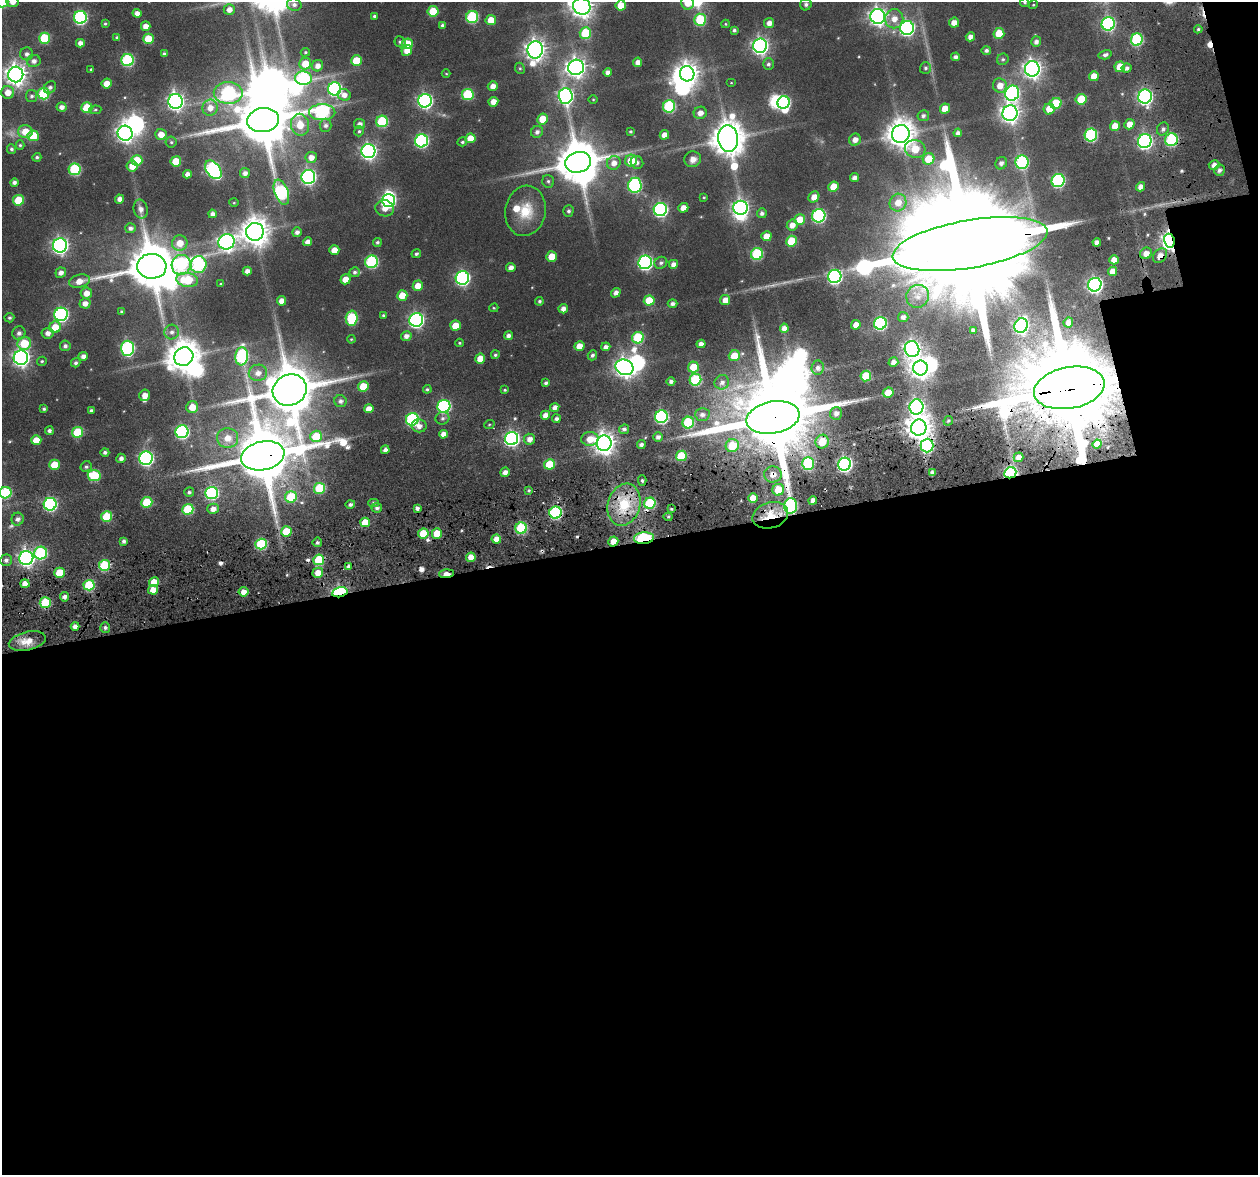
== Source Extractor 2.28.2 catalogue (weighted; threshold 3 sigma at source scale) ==
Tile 16 of 4 x 4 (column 4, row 4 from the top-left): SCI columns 3913-5168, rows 229-1401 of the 5399 x 5357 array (HDU 1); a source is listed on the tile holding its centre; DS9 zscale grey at full resolution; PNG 1260 x 1177 px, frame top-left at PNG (2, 2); each listed source drawn as its Kron ellipse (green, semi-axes under 4 px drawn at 4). Shown black and unused: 56% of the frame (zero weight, under 3 of 6 exposures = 11% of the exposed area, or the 3 px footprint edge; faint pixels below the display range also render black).
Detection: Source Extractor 2.28.2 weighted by HDU 2 'WHT'; one run over the whole footprint, this tile lists its part. Background 0.109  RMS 0.014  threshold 0.0575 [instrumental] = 3 sigma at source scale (4.09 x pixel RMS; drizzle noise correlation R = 1.36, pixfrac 0.8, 0.05/0.05 arcsec/px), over >= 5 px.
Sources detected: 437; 1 too faint to see at this stretch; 17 inside a brighter object's white glare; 9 cosmic-ray / hot-pixel residue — neither listed nor drawn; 3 inside a brighter listed object's ellipse — not listed separately; the other 407 listed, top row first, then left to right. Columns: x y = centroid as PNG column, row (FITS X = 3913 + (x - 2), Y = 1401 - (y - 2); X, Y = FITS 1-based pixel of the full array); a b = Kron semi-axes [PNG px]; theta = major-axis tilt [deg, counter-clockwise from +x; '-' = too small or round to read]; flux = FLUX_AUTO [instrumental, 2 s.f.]
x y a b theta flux
2 2 6 6 - 54
12 2 6 5 - 6.9
1025 2 4 4 - 1.8
687 3 7 6 - 17
294 4 7 6 - 4.6
806 4 6 5 - 3.3
621 5 5 5 - 19
1033 5 4 3 - 1.1
582 6 9 8 - 1000
229 9 5 5 - 7.9
433 11 5 5 - 42
137 13 4 4 - 7.4
374 16 4 4 - 2.6
878 16 7 7 - 580
80 17 6 6 - 200
472 17 6 6 - 110
894 19 9 9 - 12
491 20 5 5 - 16
700 20 6 6 - 72
769 23 5 5 - 7.5
954 23 5 5 - 9.3
105 24 4 3 - 1.6
726 24 4 4 - 1.3
1108 24 7 6 - 210
442 25 4 4 - 3
146 26 5 5 - 9.9
907 28 7 6 - 310
1198 29 4 4 - 1.8
734 30 4 3 - 2.6
585 33 6 5 - 52
999 33 5 5 - 30
117 37 4 3 - 2.3
970 37 5 4 - 6.3
44 38 5 5 - 59
148 39 5 5 - 35
1137 39 6 5 - 120
400 42 5 5 - 2.6
1036 42 5 5 - 4.5
80 43 4 4 - 6.6
407 44 5 5 - 37
760 46 7 7 - 440
535 50 9 7 81 800
986 50 5 4 - 3.5
407 51 5 5 - 11
305 52 5 4 - 1.5
27 54 6 6 - 4.5
164 54 4 3 - 2.8
1105 55 6 4 15 3.5
956 57 4 4 - 4.3
1003 59 6 5 - 2.3
127 60 6 6 - 140
34 61 7 6 - 5.6
356 61 5 5 - 32
638 62 5 4 - 7.3
305 64 6 5 - 21
768 64 6 5 - 3
317 66 6 5 - 7.3
576 67 8 7 - 690
1120 67 5 5 - 24
520 68 6 4 -67 1.7
925 68 6 5 - 2.9
1127 68 5 4 - 3.9
91 69 3 3 - 1.7
1032 69 7 7 - 630
608 72 4 4 - 5.6
16 74 8 7 - 880
446 74 4 4 - 1.1
687 74 8 7 - 960
1094 76 5 5 - 16
303 78 8 7 - 140
731 83 5 3 - 0.91
107 84 5 5 - 14
493 86 5 5 - 8.2
1000 86 7 6 - 12
50 87 7 5 42 3.2
335 89 6 6 - 230
8 92 6 6 - 12
228 93 14 11 0 170
1012 93 7 7 - 250
43 94 6 6 - 80
468 94 6 5 - 73
344 95 6 5 - 7.3
32 96 6 5 - 3.1
566 96 7 7 - 370
1145 97 7 6 - 340
593 99 4 3 - 0.96
1081 99 5 5 - 37
175 101 7 7 - 470
425 101 7 7 - 300
493 102 5 4 - 10
784 102 6 6 - 140
1056 103 6 5 - 43
669 106 6 6 - 110
62 107 5 4 - 6
87 108 5 5 - 43
210 108 8 7 - 11
945 109 5 5 - 17
1049 109 5 5 - 18
95 110 6 4 5 1.5
322 112 13 8 0 170
700 113 6 6 - 8.3
1010 113 8 7 - 650
923 116 6 5 - 3.5
542 119 5 5 - 22
263 120 16 12 8 8300
382 121 6 6 - 82
359 124 5 5 - 5
1129 124 5 5 - 11
300 125 11 9 -79 19
325 125 6 6 - 3.8
1115 126 5 5 - 15
1163 129 7 5 55 3.9
25 131 7 6 - 19
359 131 5 4 - 2.2
630 131 3 3 - 1.7
537 132 6 6 - 4.3
125 133 7 7 - 540
958 133 4 4 - 4.9
161 134 5 5 - 13
901 134 9 8 - 1700
664 135 5 4 - 11
1091 135 6 6 - 140
33 136 5 5 - 41
470 138 5 5 - 19
728 139 13 10 -84 2600
855 140 6 5 - 8.2
1171 140 6 6 - 110
421 141 6 6 - 200
1145 141 7 6 - 320
171 142 5 5 - 2.1
462 142 5 4 - 2
20 145 5 4 - 1.6
11 149 5 4 - 2.7
915 149 10 9 - 27
368 151 7 7 - 390
37 157 4 4 - 2.6
311 157 6 5 - 8.9
693 159 8 8 - 8.6
928 159 6 5 - 26
137 160 5 5 - 33
176 161 5 5 - 34
631 161 6 6 - 27
578 162 13 10 16 4900
637 162 6 6 - 3.7
1022 162 7 6 - 130
614 163 7 6 - 9
1001 163 6 5 - 4.8
1214 165 5 5 - 7
132 166 5 5 - 13
75 169 6 6 - 99
213 170 10 6 -52 220
1219 170 6 5 - 4.4
245 173 5 5 - 5.1
187 174 4 4 - 6.1
308 177 7 7 - 310
854 178 4 4 - 5.4
1058 180 6 6 - 190
548 181 6 6 - 2.7
14 182 4 4 - 4.2
635 185 7 6 - 170
834 187 5 5 - 21
1140 187 5 4 - 7.1
281 192 13 6 -70 190
704 197 4 3 - 1.1
814 197 6 5 - 9.8
120 199 4 4 - 6.3
18 200 5 5 - 39
388 200 7 6 - 250
234 203 5 3 - 0.97
898 203 9 8 - 15
385 208 9 8 - 11
683 208 5 4 - 11
741 208 7 7 - 410
141 209 9 7 -77 6.6
660 209 7 6 - 250
525 211 25 20 80 37
568 211 5 5 - 2.8
762 213 5 5 - 3.7
212 214 4 4 - 4.5
819 216 7 6 - 190
800 220 6 5 - 25
792 225 5 5 - 9.9
130 228 5 5 - 4.6
255 232 9 8 - 1700
297 232 5 4 - 4.6
766 236 5 5 - 15
791 241 5 5 - 40
1169 241 7 5 -80 530
226 242 8 7 - 470
308 242 4 4 - 6.9
377 242 4 4 - 2.4
1097 242 4 4 - 6
180 243 8 7 - 15
970 244 78 24 10 85000
60 245 7 7 - 430
334 250 5 4 - 12
1146 253 6 5 - 10
416 254 5 3 - 2.4
757 254 6 6 - 97
1160 256 8 6 47 11
551 257 5 5 - 22
1114 260 5 4 - 10
372 262 6 6 - 130
645 262 7 6 - 280
661 263 6 5 - 2.9
673 264 5 4 - 6.5
181 265 10 9 - 110
199 265 8 8 - 150
152 266 14 12 -3 6300
511 267 5 4 - 6.2
247 271 4 4 - 6.2
1113 271 5 4 - 11
355 272 5 5 - 2.9
61 273 5 5 - 6.5
835 276 7 6 - 250
462 278 7 6 - 260
345 279 5 5 - 13
187 280 11 7 -10 58
80 281 10 6 14 13
221 284 4 2 - 1
1095 285 7 6 - 380
418 286 5 5 - 14
86 293 5 5 - 10
616 293 5 4 - 5.7
402 295 5 5 - 20
918 296 12 11 - 12
725 300 5 5 - 11
281 301 5 4 - 9.3
539 301 4 4 - 2.1
649 301 5 5 - 34
85 303 5 5 - 7.7
672 304 5 4 - 3.8
494 308 4 3 - 1.3
563 309 5 4 - 6.2
121 312 4 3 - 1.5
61 314 7 6 - 240
383 315 4 4 - 1.9
903 317 5 5 - 4.8
9 318 5 5 - 2.4
352 318 7 6 - 87
416 320 7 6 - 320
1068 322 5 5 - 6.9
880 323 6 6 - 160
856 325 5 4 - 11
455 326 5 5 - 22
1021 326 7 6 - 340
55 327 6 5 - 20
784 328 4 4 - 6.1
973 330 4 4 - 4.4
172 332 7 7 - 5.2
19 333 7 6 - 5.2
48 333 6 5 - 6.7
406 336 5 5 - 5.8
508 336 4 4 - 5
638 338 6 5 - 76
351 339 4 3 - 1.3
24 343 7 6 - 38
460 343 4 3 - 1.6
701 344 4 4 - 6.5
65 346 5 5 - 3.6
579 346 5 5 - 13
606 347 4 4 - 5.5
128 348 7 6 - 180
912 349 8 7 - 520
495 355 4 4 - 2.2
592 355 5 4 - 3.1
83 356 5 4 - 5.7
242 356 9 6 85 140
734 356 6 5 - 23
184 357 10 9 - 2500
21 358 7 7 - 490
480 358 5 5 - 15
42 361 5 4 - 1.8
893 362 5 4 - 6.5
76 363 5 4 - 2.8
624 367 9 7 -23 720
693 367 5 5 - 26
818 368 7 6 - 4.9
920 368 7 7 - 850
258 373 9 8 - 9.6
866 376 5 5 - 47
695 380 6 5 - 88
671 381 4 4 - 4.1
722 382 7 7 - 6.2
546 383 4 3 - 2.8
363 386 5 5 - 29
1069 388 36 20 11 35000
427 389 4 4 - 2
290 390 17 15 27 7600
505 390 4 4 - 1.5
888 392 5 5 - 24
144 395 6 5 - 9.2
340 401 6 6 - 4.3
444 406 6 6 - 180
192 407 6 6 - 16
555 407 5 4 - 7.4
916 407 7 7 - 390
44 409 3 3 - 2.2
369 409 5 4 - 9.7
91 410 4 3 - 2.4
836 413 6 6 - 6.3
702 414 7 6 - 6
545 415 5 4 - 7.9
661 417 6 6 - 190
773 417 27 16 10 22000
442 418 7 6 - 3.5
412 419 6 6 - 150
556 419 4 4 - 4.2
948 421 5 4 - 2.1
688 423 6 5 - 86
489 425 5 3 - 1.3
419 426 7 6 - 7.6
919 428 8 8 - 1300
624 429 5 4 - 3.4
49 431 4 4 - 3.8
77 432 6 5 - 50
182 432 6 6 - 200
443 434 4 4 - 7.8
316 436 6 5 - 35
658 437 5 5 - 4.9
228 438 10 10 - 17
512 438 7 6 - 330
529 439 5 5 - 7.8
590 439 8 7 - 15
36 440 5 4 - 15
822 442 7 6 - 23
604 443 8 7 - 940
641 444 4 4 - 4
1097 444 5 4 - 12
927 445 7 6 - 190
732 446 7 6 - 42
385 450 4 4 - 4.9
105 452 4 4 - 3.3
263 456 22 14 12 10000
681 456 5 5 - 60
1018 457 5 4 - 9.7
121 458 5 4 - 4.7
146 458 7 6 - 280
808 463 6 6 - 94
549 464 5 5 - 37
845 464 6 6 - 350
54 465 5 5 - 29
86 467 6 5 - 2.6
505 472 5 4 - 6.4
932 473 4 4 - 5.5
1010 473 6 5 - 200
773 474 9 8 - 12
94 476 6 5 - 69
642 481 5 4 - 2.4
320 488 6 5 - 68
529 490 4 3 - 1.9
778 490 6 5 - 33
189 492 5 4 - 2.5
5 493 6 5 - 96
212 493 6 6 - 160
291 497 6 5 - 57
753 498 5 4 - 17
813 500 4 4 - 7.1
147 502 5 5 - 49
373 503 5 4 - 2.6
650 503 6 5 - 85
50 504 6 6 - 200
350 504 5 4 - 3.7
624 505 21 16 73 52
791 506 7 6 - 170
377 508 5 4 - 3.7
417 508 4 3 - 4.3
188 509 5 5 - 64
213 509 5 5 - 7.5
671 509 3 2 - 1.4
555 513 6 6 - 170
770 515 18 12 16 34
107 517 5 5 - 54
668 517 4 4 - 1.9
18 519 6 6 - 4.9
365 522 5 5 - 23
521 528 6 5 - 92
286 531 5 5 - 37
423 533 5 5 - 29
437 533 5 5 - 26
644 538 10 6 6 130
496 539 4 4 - 13
124 541 4 4 - 3.7
613 541 5 5 - 14
317 542 5 4 - 3
261 544 6 5 - 110
41 553 6 6 - 110
471 557 5 4 - 13
26 558 7 7 - 450
6 560 6 5 - 3.5
319 560 5 5 - 56
104 565 5 5 - 82
348 566 4 4 - 4
59 573 5 5 - 33
318 573 5 5 - 14
446 574 7 3 3 19
154 582 5 5 - 19
25 584 4 4 - 9.4
89 585 5 5 - 79
153 590 5 5 - 13
244 592 5 4 - 10
340 592 8 5 12 170
64 597 4 4 - 4.9
45 603 5 5 - 64
75 626 4 4 - 6.6
105 627 5 5 - 3.1
27 641 19 9 12 18
Overlapping masked pixels (flux is a lower limit): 25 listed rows (the first 20) at x y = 1171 140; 1169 241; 970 244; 1160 256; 1069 388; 773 417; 919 428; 927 445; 263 456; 845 464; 1010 473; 773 474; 650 503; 624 505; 791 506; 555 513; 770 515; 423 533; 644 538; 613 541
Isophote crosses this tile's border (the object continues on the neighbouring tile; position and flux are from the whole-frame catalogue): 6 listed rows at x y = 2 2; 12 2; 1025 2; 687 3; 582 6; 5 493